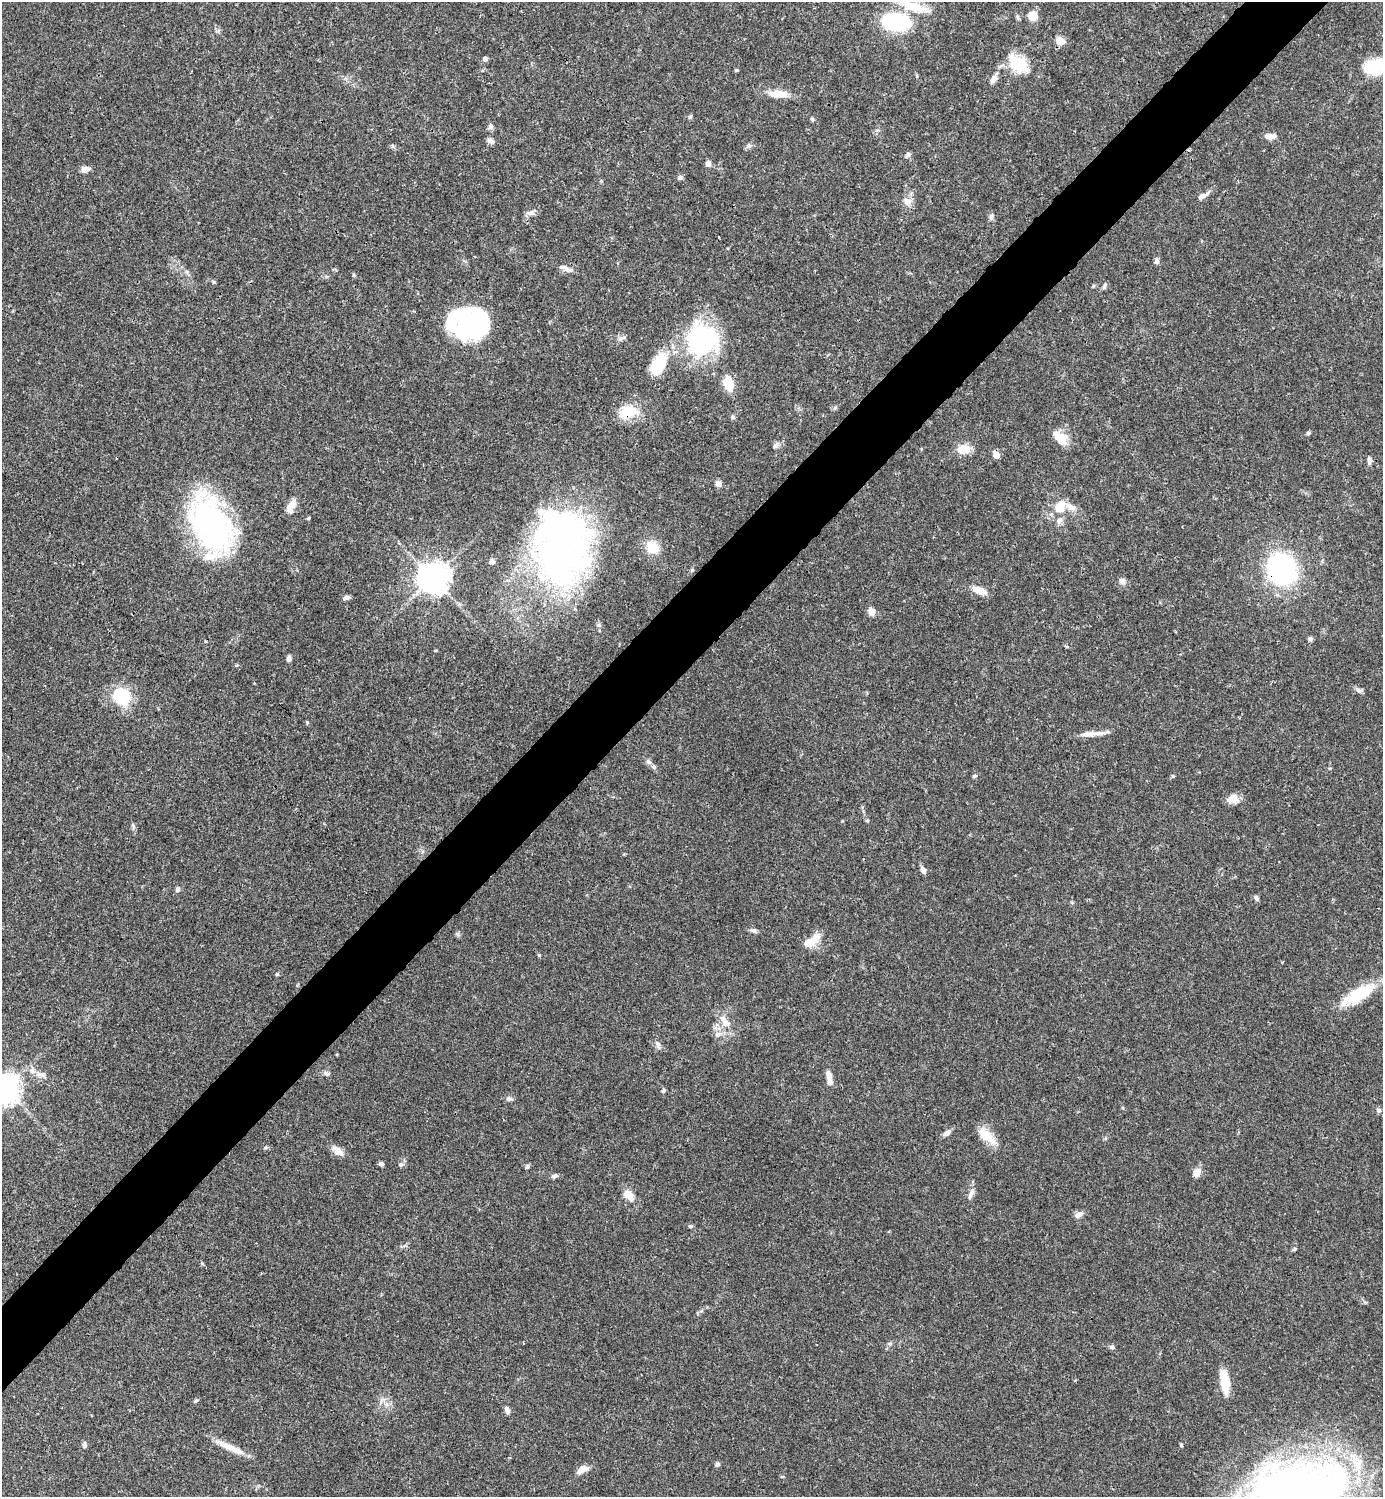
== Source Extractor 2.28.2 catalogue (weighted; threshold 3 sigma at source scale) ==
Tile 10 of 4 x 4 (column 2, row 3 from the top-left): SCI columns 1682-3062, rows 1497-2991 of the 5981 x 5982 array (HDU 1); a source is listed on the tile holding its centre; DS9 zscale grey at full resolution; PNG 1385 x 1499 px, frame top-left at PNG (2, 2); no overlay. Shown black and unused: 5% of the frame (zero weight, under 3 of 4 exposures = <1% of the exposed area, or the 3 px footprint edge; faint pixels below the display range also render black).
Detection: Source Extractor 2.28.2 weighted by HDU 2 'WHT'; one run over the whole footprint, this tile lists its part. Background 0.0385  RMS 0.0026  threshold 0.0117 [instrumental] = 3 sigma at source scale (4.5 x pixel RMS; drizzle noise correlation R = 1.50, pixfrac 1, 0.05/0.05 arcsec/px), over >= 5 px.
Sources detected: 122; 4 inside a brighter object's white glare — not listed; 7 inside a brighter listed object's ellipse — not listed separately; the other 111 listed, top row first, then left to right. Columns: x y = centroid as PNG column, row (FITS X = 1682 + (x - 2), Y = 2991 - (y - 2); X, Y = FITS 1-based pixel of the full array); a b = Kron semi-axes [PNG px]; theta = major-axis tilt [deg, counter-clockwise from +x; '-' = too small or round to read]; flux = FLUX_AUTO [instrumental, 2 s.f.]
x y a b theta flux
913 6 44 12 -18 7.5
1033 16 8 8 - 4.6
1018 17 7 4 -71 0.45
896 22 20 12 -6 37
1060 41 11 9 -34 2.1
485 59 7 6 - 0.67
1018 63 28 17 -44 9.2
1374 66 28 17 16 13
736 70 5 4 - 0.31
993 79 11 6 59 1.4
779 94 25 10 -3 3.9
690 117 7 4 53 0.4
812 119 6 5 - 0.37
490 126 8 6 69 0.81
1270 136 12 7 5 1.7
491 141 11 6 -33 0.94
748 145 7 7 - 0.68
908 155 8 6 59 0.69
708 163 7 6 - 1
85 169 10 6 9 1.8
680 177 7 6 - 0.59
1203 196 17 6 29 1.4
907 202 12 11 - 2
530 213 11 6 0 1.1
991 217 9 6 88 0.7
1156 261 7 6 - 0.79
568 270 12 7 -5 1.2
214 282 7 4 -31 0.36
1104 286 9 4 62 0.55
467 323 44 23 83 22
621 338 12 6 24 0.89
702 340 37 36 - 34
658 364 29 16 66 8.8
728 383 14 9 -73 6.1
835 408 6 4 43 0.42
628 412 25 15 13 6.6
1308 433 5 4 - 0.49
1062 438 16 16 - 4
776 445 10 6 48 0.86
964 449 15 10 7 4.1
996 455 7 6 - 2
1369 461 10 5 -87 0.84
718 484 8 7 - 1
292 506 17 8 64 2.7
1058 509 14 9 -20 3
308 518 5 4 - 0.31
1059 521 10 7 57 1.1
211 525 60 35 -65 70
560 546 87 60 -90 130
652 547 17 14 -53 5.1
492 561 8 8 - 0.75
1282 569 20 18 -62 60
692 570 5 4 - 0.36
433 578 11 11 - 280
1122 581 9 8 - 1.1
979 590 17 8 -23 3
346 598 8 5 17 0.76
871 612 9 7 -61 1.8
1310 639 6 5 - 0.62
289 658 8 5 87 0.78
1358 690 11 6 -36 0.87
122 696 18 16 -43 13
1089 734 28 7 5 2.6
649 762 8 6 -34 0.76
974 776 6 4 16 0.42
1173 776 5 3 - 0.33
1232 799 14 12 13 2.4
867 820 6 4 -1 0.29
133 826 8 5 -66 0.54
923 870 8 5 -66 1.2
177 889 7 6 - 0.62
1256 898 7 5 -71 0.63
753 930 8 7 - 0.79
815 938 16 10 61 3.3
539 955 6 3 -71 0.28
277 974 5 4 - 0.37
1358 995 42 14 30 12
725 1022 22 10 -52 3.4
718 1035 10 7 31 1.2
657 1044 10 6 -53 0.91
327 1074 9 5 -4 0.65
41 1075 15 6 -15 1.4
829 1075 10 6 -71 1.7
5 1089 10 10 - 250
663 1091 5 4 - 0.51
509 1098 7 7 - 0.7
1379 1110 6 6 - 0.7
947 1133 10 6 39 1.3
986 1135 27 11 -43 5.1
338 1151 19 8 -41 2
381 1164 5 5 - 0.68
400 1164 6 6 - 0.61
527 1166 7 5 74 0.46
1197 1173 9 8 - 2.2
555 1176 10 5 20 0.67
971 1194 18 6 69 1.4
629 1195 14 8 -45 3.1
1079 1214 12 7 29 1.2
690 1226 6 4 19 0.35
1294 1249 6 4 27 0.37
1112 1347 6 6 - 0.52
1225 1381 27 9 -83 6.1
196 1401 7 4 44 0.45
386 1404 7 4 -71 0.71
507 1410 9 6 -73 0.96
85 1445 8 5 87 0.64
1181 1445 5 4 - 0.32
232 1448 41 7 -25 4.2
717 1464 7 5 21 0.47
582 1469 13 7 27 2.2
1297 1495 78 52 13 280
Overlapping masked pixels (flux is a lower limit): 2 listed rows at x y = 628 412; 1282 569
Isophote crosses this tile's border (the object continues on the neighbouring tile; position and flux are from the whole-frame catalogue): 5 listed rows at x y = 913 6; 1374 66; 1358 995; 5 1089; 1297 1495
Unlisted compact peaks at least as high as the median listed source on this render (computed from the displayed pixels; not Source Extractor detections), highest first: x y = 307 722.